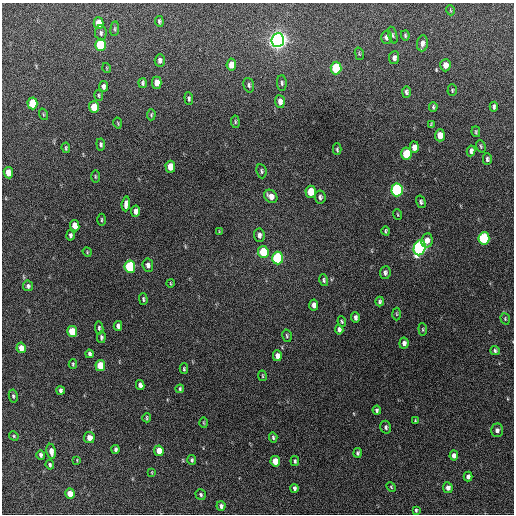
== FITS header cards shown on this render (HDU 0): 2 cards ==
NAXIS1  =                  512 / Axis length
NAXIS2  =                  512 / Axis length

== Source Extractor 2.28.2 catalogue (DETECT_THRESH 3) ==
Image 512 x 512 px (HDU 0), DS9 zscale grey, 1 PNG px = 1 image px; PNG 516 x 516 px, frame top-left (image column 1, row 512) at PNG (2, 3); each listed source drawn as its Kron ellipse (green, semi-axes under 4 px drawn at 4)
Background 326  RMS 18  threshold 53.2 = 3 sigma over >= 5 px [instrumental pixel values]
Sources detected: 133; all 133 listed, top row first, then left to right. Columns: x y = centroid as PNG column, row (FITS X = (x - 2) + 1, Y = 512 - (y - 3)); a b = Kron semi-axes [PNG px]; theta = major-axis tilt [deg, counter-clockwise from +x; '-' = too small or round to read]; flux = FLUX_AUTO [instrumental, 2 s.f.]
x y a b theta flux
450 10 5 3 - 1000
159 21 5 4 - 2100
99 23 6 5 - 22000
115 29 7 3 82 1500
101 33 8 5 -82 3200
393 35 8 4 -74 1900
405 35 5 4 - 1700
386 37 6 5 - 4000
278 40 7 6 - 890000
422 43 8 5 82 5000
100 45 6 5 - 77000
359 54 6 4 -75 1400
394 58 6 5 - 4200
160 60 6 5 - 3900
231 65 6 5 - 13000
445 65 6 5 - 10000
107 68 5 3 - 920
336 68 6 5 - 73000
143 83 5 3 - 2400
157 83 6 4 90 13000
282 83 8 5 -88 2600
249 85 7 5 -73 2500
104 86 5 4 - 3700
452 90 6 4 89 1600
406 92 6 4 89 2900
99 95 5 4 - 1500
189 98 6 4 -83 2400
280 102 6 5 - 6200
32 103 6 5 - 40000
94 107 6 5 - 24000
433 107 5 3 - 1700
494 107 5 4 - 3000
43 114 6 3 -72 1200
151 115 6 4 88 1500
235 122 6 4 -83 1800
118 123 5 2 - 970
431 125 4 3 - 1200
476 132 5 4 - 1500
440 135 6 5 - 14000
101 144 6 4 -85 2300
481 146 6 4 -69 1600
414 147 5 4 - 8600
66 148 5 3 - 1600
337 149 6 3 -89 1800
471 151 5 4 - 3800
406 154 6 5 - 44000
487 159 5 4 - 2500
170 167 6 5 - 20000
261 171 7 5 -81 2300
8 173 6 4 -82 16000
95 176 6 3 -89 1300
397 190 6 5 - 200000
311 192 6 5 - 25000
271 196 7 5 -48 9500
320 197 6 5 - 3100
421 202 6 4 -75 2300
126 204 7 4 86 7200
136 211 5 4 - 6100
398 215 5 2 - 1000
101 220 6 3 90 1400
75 226 5 4 - 14000
386 231 4 3 - 1600
219 232 4 2 - 920
70 235 5 3 - 2900
259 235 6 5 - 4900
484 238 6 5 - 100000
427 240 7 5 78 7500
420 248 8 6 71 330000
87 252 5 4 - 1100
263 252 6 5 - 43000
278 258 6 5 - 120000
148 265 7 5 -83 4100
130 267 6 5 - 99000
385 273 6 5 - 3200
324 280 6 4 -73 2100
170 283 4 2 - 930
28 286 5 5 - 2700
143 299 6 3 -88 1800
380 302 5 4 - 2600
314 305 5 4 - 6600
397 314 6 4 -88 1300
355 317 5 4 - 3500
505 319 6 4 -71 1600
342 321 5 4 - 1500
118 326 5 4 - 3700
99 328 7 4 -84 2100
339 329 5 4 - 3500
423 329 6 4 -84 1500
72 331 5 5 - 37000
287 336 6 4 -76 1800
101 337 6 4 81 2100
404 343 5 4 - 4200
21 348 5 4 - 11000
495 351 5 4 - 2100
89 354 4 3 - 2700
277 356 5 4 - 7200
73 364 4 3 - 1600
100 365 5 5 - 26000
184 369 5 3 - 1700
262 376 5 3 - 1200
140 385 5 4 - 5000
180 389 4 3 - 2100
60 390 4 3 - 2800
13 396 6 4 -80 2000
377 410 4 4 - 2400
147 418 4 3 - 1300
415 421 3 2 - 990
204 423 5 3 - 1100
386 427 6 5 - 2700
497 430 7 6 - 4500
14 436 5 4 - 1500
89 438 5 5 - 9700
273 438 5 4 - 1900
116 449 4 3 - 2600
51 451 8 4 -79 7100
159 451 5 4 - 13000
358 453 5 4 - 2100
41 455 5 4 - 3100
454 455 5 4 - 5100
77 460 3 3 - 850
192 460 5 4 - 2100
275 461 5 5 - 18000
295 461 5 3 - 2200
50 465 5 4 - 2400
152 472 4 2 - 800
468 477 5 4 - 4000
391 487 5 4 - 1400
294 488 4 3 - 2700
448 488 5 5 - 5100
70 494 5 4 - 16000
201 495 5 5 - 2200
221 506 5 4 - 3500
416 510 4 3 - 1600